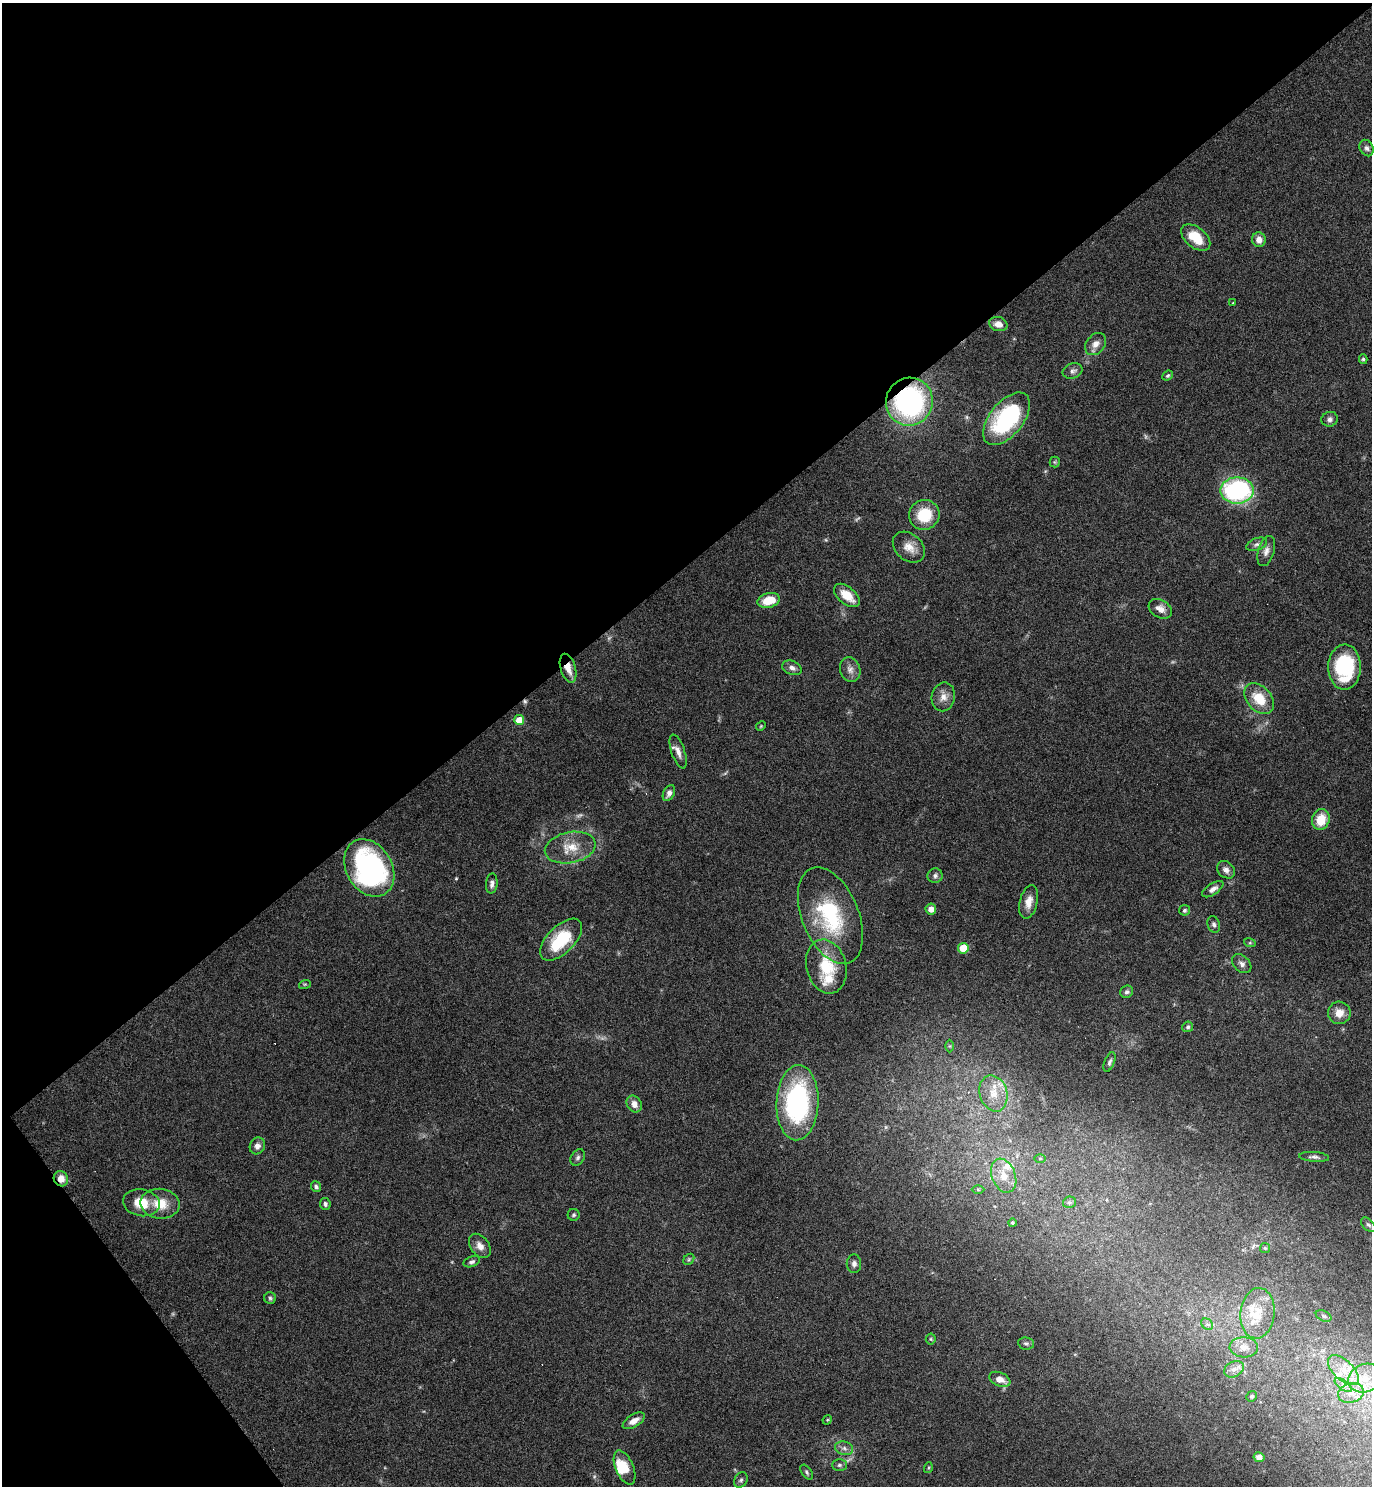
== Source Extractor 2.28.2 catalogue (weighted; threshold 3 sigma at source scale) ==
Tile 5 of 4 x 4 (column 1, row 2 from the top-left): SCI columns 197-1566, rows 3020-4503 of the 6013 x 6036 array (HDU 1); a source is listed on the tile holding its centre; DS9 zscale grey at full resolution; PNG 1374 x 1488 px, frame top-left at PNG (2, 3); each listed source drawn as its Kron ellipse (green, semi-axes under 4 px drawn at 4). Shown black and unused: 41% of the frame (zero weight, under 4 of 7 exposures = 3% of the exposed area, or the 3 px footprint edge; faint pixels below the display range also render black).
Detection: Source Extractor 2.28.2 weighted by HDU 2 'WHT'; one run over the whole footprint, this tile lists its part. Background 0.0469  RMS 0.0039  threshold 0.0159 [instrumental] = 3 sigma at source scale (4.09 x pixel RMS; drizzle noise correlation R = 1.36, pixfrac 0.8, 0.05/0.05 arcsec/px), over >= 5 px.
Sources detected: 116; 5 too faint to see at this stretch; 2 cosmic-ray / hot-pixel residue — neither listed nor drawn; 9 inside a brighter listed object's ellipse — not listed separately; the other 100 listed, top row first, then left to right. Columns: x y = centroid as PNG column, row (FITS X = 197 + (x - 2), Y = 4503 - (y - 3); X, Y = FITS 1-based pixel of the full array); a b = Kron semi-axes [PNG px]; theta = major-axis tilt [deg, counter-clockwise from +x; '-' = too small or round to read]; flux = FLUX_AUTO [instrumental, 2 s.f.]
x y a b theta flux
1367 148 8 6 -64 1.4
1196 238 17 10 -39 9.3
1259 240 7 6 - 2.8
1233 303 3 3 - 0.27
998 324 9 7 -15 2.9
1096 344 12 9 51 2.6
1363 359 5 4 - 0.6
1073 371 10 7 19 1.4
1168 376 5 4 - 0.58
909 402 24 23 - 68
1007 419 31 16 51 41
1330 419 8 7 - 1.5
1055 462 5 5 - 0.49
1237 490 17 13 0 54
924 515 15 15 - 12
1257 544 11 6 20 1.3
909 547 18 13 -41 4.4
1266 551 15 8 74 2.3
847 595 15 8 -39 6.6
769 600 11 7 14 8.2
1160 609 12 8 -30 2.9
1344 667 22 16 88 31
568 668 15 7 -73 4.3
792 668 10 7 -22 1.7
850 670 12 10 -73 2.3
943 697 14 11 78 3.3
1259 699 18 12 -48 9.4
519 720 5 5 - 6.4
761 726 5 4 - 0.39
678 751 18 6 -71 2.7
669 793 8 5 64 1.9
1321 820 10 8 71 8.2
570 848 26 15 11 8.3
369 868 30 23 -59 79
1226 870 10 7 -42 1.7
935 876 7 7 - 1.2
492 883 10 6 86 1.4
1213 889 12 5 33 1.9
1029 902 17 9 77 3.6
931 909 5 5 - 2.5
1184 910 5 5 - 0.72
830 916 51 28 -68 32
1214 924 8 6 -75 1
561 940 26 13 45 17
1250 943 6 4 -18 0.45
963 948 5 5 - 9.7
1242 964 11 7 -43 1.6
826 966 27 20 -75 14
305 984 6 4 18 0.48
1127 992 6 6 - 0.9
1339 1013 11 11 - 4.1
1188 1027 5 5 - 0.86
950 1046 6 4 -90 0.49
1110 1062 10 5 69 1
993 1093 18 13 -73 6.7
797 1103 38 21 88 57
634 1104 9 7 -57 2.7
257 1146 8 7 - 1.8
578 1157 9 6 58 1
1314 1157 15 5 -5 1.3
1040 1158 5 3 - 0.36
1004 1176 18 11 -69 6.1
61 1179 8 7 - 3
316 1187 5 5 - 0.83
978 1190 6 4 -1 0.53
1069 1202 6 5 - 0.78
141 1203 18 13 -10 7.9
160 1204 19 15 -5 7.8
325 1204 6 5 - 0.89
574 1215 6 6 - 0.68
1012 1223 4 4 - 0.54
1368 1225 9 5 -44 0.95
480 1246 13 9 -53 2.7
1265 1248 5 5 - 0.48
689 1259 6 4 47 0.57
472 1262 9 5 20 1
854 1264 9 7 90 1.4
270 1298 6 6 - 0.71
1257 1313 25 17 84 9.7
1324 1316 8 5 -27 0.8
1207 1324 6 5 - 0.8
931 1339 5 5 - 0.45
1026 1343 8 6 -9 0.88
1244 1347 14 10 -4 3.2
1234 1369 10 7 27 2
1343 1370 19 10 -43 6.1
1365 1378 17 14 22 7.6
1000 1379 11 6 -23 3.5
1343 1385 10 5 -36 1.4
1351 1393 13 9 16 4
1252 1396 5 5 - 0.6
827 1420 5 4 - 0.36
634 1421 12 6 31 3
844 1448 9 6 -16 1.4
1259 1457 6 5 - 1.9
839 1465 7 5 0 0.9
625 1467 18 9 -67 5.9
928 1468 5 3 - 0.42
807 1472 8 5 -55 0.75
741 1480 8 6 59 0.86
Overlapping masked pixels (flux is a lower limit): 3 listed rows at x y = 909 402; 568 668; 61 1179